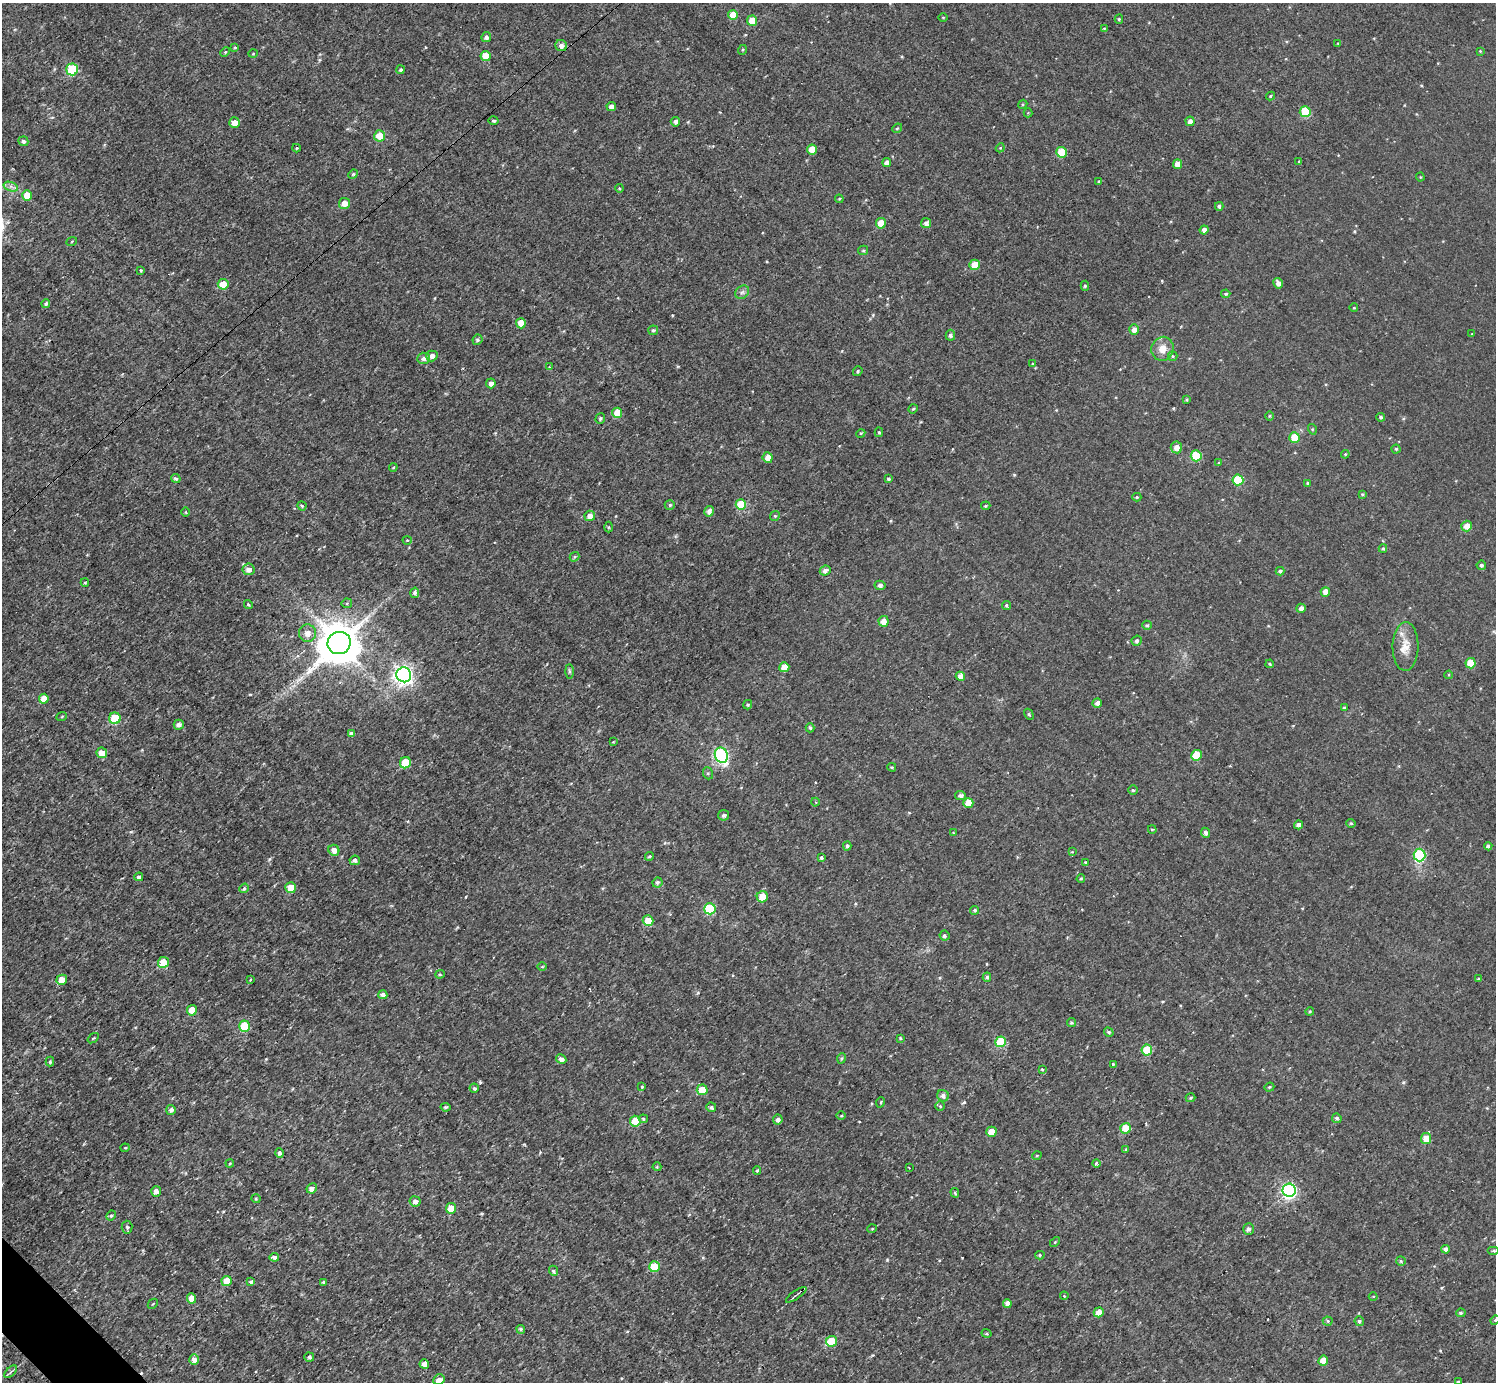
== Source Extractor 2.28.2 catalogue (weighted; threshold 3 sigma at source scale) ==
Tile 7 of 4 x 4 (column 3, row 2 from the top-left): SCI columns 2992-4485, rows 2920-4299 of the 5983 x 5981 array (HDU 1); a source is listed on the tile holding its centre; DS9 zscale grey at full resolution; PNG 1498 x 1384 px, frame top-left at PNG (2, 3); each listed source drawn as its Kron ellipse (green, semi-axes under 4 px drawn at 4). Shown black and unused: <1% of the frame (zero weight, under 3 of 4 exposures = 1% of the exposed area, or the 3 px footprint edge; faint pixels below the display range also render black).
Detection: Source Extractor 2.28.2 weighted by HDU 2 'WHT'; one run over the whole footprint, this tile lists its part. Background 0.0567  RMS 0.062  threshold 0.28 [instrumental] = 3 sigma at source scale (4.5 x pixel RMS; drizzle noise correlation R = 1.50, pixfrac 1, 0.05/0.05 arcsec/px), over >= 5 px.
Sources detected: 274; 1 long thin detection or spike segment (spike, bleed or trail) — neither listed nor drawn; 1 inside a brighter listed object's ellipse — not listed separately; the other 272 listed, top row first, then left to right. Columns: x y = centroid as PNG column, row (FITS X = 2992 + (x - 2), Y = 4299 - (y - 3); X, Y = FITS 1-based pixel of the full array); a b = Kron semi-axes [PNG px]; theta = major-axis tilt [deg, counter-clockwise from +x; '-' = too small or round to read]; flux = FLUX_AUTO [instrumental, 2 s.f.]
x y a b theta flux
733 15 5 5 - 96
943 17 4 3 - 4.9
1119 19 4 4 - 8.1
752 21 5 5 - 82
1104 28 4 3 - 6.2
486 37 5 5 - 19
1338 43 4 3 - 6
561 46 6 5 - 24
235 47 4 3 - 7.5
742 50 5 3 - 6.1
1480 51 4 3 - 4.5
225 52 5 3 - 6
253 54 5 3 - 5.4
486 56 5 5 - 90
72 69 6 5 - 340
400 70 4 4 - 9.3
1270 96 4 3 - 7.6
1023 104 5 3 - 6.7
611 107 5 4 - 32
1305 112 5 5 - 260
1028 113 4 4 - 6.3
494 121 5 4 - 12
1190 121 4 4 - 24
675 122 5 4 - 20
234 123 5 5 - 53
897 128 5 4 - 7.9
380 136 5 5 - 110
23 141 5 4 - 18
296 148 4 4 - 6.4
1000 148 4 3 - 5.2
812 150 5 5 - 96
1061 152 5 5 - 180
1299 162 4 3 - 8.2
887 163 4 4 - 27
1177 164 5 4 - 52
353 174 5 4 - 7.5
1420 177 4 4 - 6
1099 182 4 4 - 7.6
11 187 7 4 -19 18
619 188 4 3 - 5.2
27 195 5 5 - 85
839 199 4 4 - 6.9
345 203 5 5 - 53
1219 206 4 4 - 13
881 223 5 5 - 94
926 223 5 5 - 29
1204 230 4 4 - 25
72 241 5 3 - 5
863 250 5 4 - 8.5
975 265 5 5 - 99
141 270 4 3 - 7.5
1278 283 5 4 - 29
223 284 5 5 - 98
1085 286 5 4 - 8.7
742 292 7 6 - 17
1226 294 4 3 - 9.4
46 303 4 4 - 13
1354 308 4 3 - 4.1
521 323 5 5 - 74
653 330 5 5 - 10
1134 330 5 5 - 32
1472 334 4 2 - 4.1
950 335 5 5 - 18
477 340 5 4 - 11
1163 349 12 11 - 59
432 356 6 5 - 29
1173 356 5 4 - 7.6
423 358 6 5 - 22
1032 364 4 3 - 5.9
549 367 4 3 - 4.3
858 371 5 4 - 9.4
491 383 5 4 - 25
1187 400 3 3 - 7
913 409 5 4 - 8.2
617 413 5 5 - 100
1269 416 5 3 - 5.9
1381 417 4 4 - 10
600 418 5 4 - 8.8
1312 429 5 3 - 5.8
879 432 5 4 - 7.8
861 433 4 3 - 5.7
1294 438 5 5 - 120
1176 447 6 5 - 38
1396 449 4 4 - 9.8
1345 454 4 4 - 6.7
1196 456 5 5 - 220
768 457 5 5 - 51
1219 463 4 4 - 5.5
393 467 4 3 - 5
176 478 5 4 - 16
888 479 4 4 - 9.8
1238 480 5 5 - 260
1307 483 4 3 - 7.7
1362 494 4 3 - 7.3
1137 497 4 4 - 8.1
741 504 5 5 - 180
670 505 5 4 - 10
302 506 4 4 - 8.7
986 506 4 3 - 6.8
709 511 5 4 - 30
186 512 4 3 - 5.6
590 516 5 5 - 38
775 516 5 4 - 7.5
1467 526 5 5 - 53
609 527 5 3 - 6.8
407 540 4 4 - 5.9
1383 548 4 4 - 7.8
574 557 5 4 - 7.9
1481 565 4 4 - 14
249 569 6 5 - 38
825 570 6 4 25 25
1280 571 4 4 - 11
85 582 4 4 - 8.2
880 585 5 4 - 19
1325 592 5 4 - 58
415 593 5 4 - 16
347 603 5 5 - 8.6
248 604 5 4 - 10
1006 605 4 4 - 8.4
1301 608 4 4 - 22
884 621 5 5 - 47
1147 625 5 4 - 8.6
308 633 9 8 - 42
1137 641 5 4 - 13
339 643 12 11 - 23000
1405 646 24 13 89 90
1470 663 5 5 - 140
1270 664 4 3 - 7.7
784 667 5 5 - 81
569 671 7 4 -90 11
404 675 7 7 - 2700
1449 675 4 3 - 5.7
960 676 4 4 - 55
44 699 5 5 - 64
1097 703 4 4 - 21
748 705 5 4 - 8.5
1344 708 3 3 - 9.2
1029 714 6 4 -60 7.6
62 716 5 3 - 5.7
115 718 6 5 - 240
179 725 5 5 - 24
810 728 4 3 - 10
351 734 4 4 - 24
613 742 4 4 - 4.5
102 753 5 5 - 73
721 755 8 6 -68 1100
1196 755 5 5 - 160
405 763 6 5 - 150
892 767 4 3 - 6.9
708 773 6 5 - 9.6
1133 790 4 4 - 9.4
960 796 5 4 - 22
815 802 4 3 - 5.5
968 803 5 5 - 90
723 815 5 5 - 17
1351 823 4 4 - 7.9
1298 825 4 4 - 18
1152 829 4 2 - 7.4
953 833 4 3 - 4.8
1205 833 5 4 - 19
847 846 4 4 - 11
1488 846 4 4 - 17
334 850 6 5 - 46
1072 852 4 4 - 5.7
1419 855 6 6 - 480
649 856 4 3 - 8.4
821 858 3 3 - 13
355 860 5 4 - 20
1085 862 4 3 - 7.8
139 877 4 4 - 17
1081 879 4 3 - 6.9
657 882 5 5 - 16
244 888 5 4 - 12
291 888 5 5 - 76
762 897 5 5 - 97
710 909 5 5 - 380
975 910 4 4 - 12
648 921 5 5 - 90
944 936 5 5 - 15
163 962 5 5 - 130
542 967 5 3 - 6.1
440 974 4 4 - 7.1
987 977 4 4 - 11
1479 979 4 4 - 9.4
62 980 5 5 - 76
250 980 4 3 - 5.2
383 995 5 4 - 26
192 1010 5 5 - 99
1310 1011 4 3 - 6
1071 1022 4 4 - 8.9
244 1026 5 5 - 250
1109 1032 5 4 - 12
93 1038 6 3 36 6.2
900 1038 3 3 - 6.6
1001 1042 5 5 - 210
1147 1050 5 5 - 210
842 1058 5 3 - 6.6
561 1059 5 4 - 25
50 1061 5 4 - 9.9
1113 1064 3 3 - 8.2
1042 1069 4 4 - 5.7
642 1087 4 3 - 7.7
1269 1087 5 4 - 7.7
474 1088 4 4 - 10
702 1090 5 5 - 110
943 1096 6 5 - 21
1191 1098 5 4 - 9.7
881 1102 5 3 - 6
940 1106 5 4 - 8.6
445 1107 5 3 - 8.5
711 1107 5 5 - 16
171 1110 5 5 - 21
841 1116 5 3 - 6.2
1337 1118 5 4 - 16
643 1119 5 4 - 11
778 1119 5 4 - 23
635 1121 5 5 - 130
1126 1128 5 5 - 140
991 1132 5 5 - 74
1426 1139 5 5 - 82
125 1148 4 4 - 5.7
1126 1149 4 3 - 7.2
279 1153 5 4 - 19
1037 1155 5 3 - 5.9
230 1163 4 3 - 6.1
1096 1163 4 3 - 15
657 1167 4 4 - 6.6
909 1168 3 2 - 6.5
757 1170 4 3 - 7.3
312 1188 5 4 - 29
1289 1190 6 6 - 1500
156 1191 5 5 - 28
955 1193 5 3 - 9.3
256 1199 4 4 - 6.3
415 1201 5 5 - 24
451 1208 5 5 - 95
111 1215 5 4 - 10
127 1227 6 5 - 12
872 1229 5 3 - 5.3
1249 1229 6 5 - 20
1055 1242 6 4 47 7
1445 1249 4 4 - 21
1494 1251 6 4 0 9.3
1040 1255 5 4 - 9.1
274 1257 4 4 - 23
1401 1261 5 4 - 10
655 1267 5 5 - 150
553 1271 5 4 - 15
227 1281 5 5 - 93
250 1282 3 3 - 30
323 1282 4 4 - 8.3
796 1295 12 2 35 11
1064 1296 4 3 - 8.3
1373 1296 4 3 - 5.1
191 1298 5 4 - 61
1007 1303 4 4 - 33
153 1304 6 2 45 5
1099 1312 5 4 - 63
1461 1313 5 4 - 11
1495 1320 5 4 - 7.5
1328 1321 5 4 - 9.1
1359 1321 5 4 - 12
521 1329 4 4 - 13
987 1333 5 4 - 8.2
832 1341 5 5 - 200
309 1357 5 4 - 13
194 1360 5 5 - 40
1323 1361 5 4 - 66
424 1364 4 4 - 36
11 1372 8 3 44 10
439 1380 6 5 - 45
1458 1382 3 3 - 8.1
Isophote crosses this tile's border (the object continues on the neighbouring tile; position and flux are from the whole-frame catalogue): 3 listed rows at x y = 1495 1320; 439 1380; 1458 1382